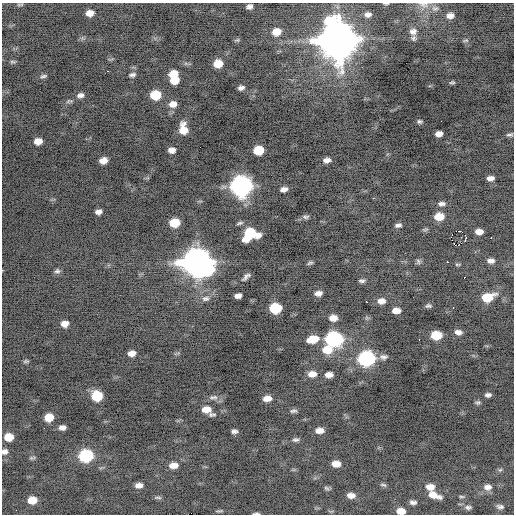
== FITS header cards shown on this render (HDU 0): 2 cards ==
NAXIS1  =                  512 / Axis length
NAXIS2  =                  512 / Axis length

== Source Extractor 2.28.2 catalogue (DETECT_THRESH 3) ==
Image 512 x 512 px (HDU 0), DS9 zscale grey, 1 PNG px = 1 image px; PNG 516 x 516 px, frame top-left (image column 1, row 512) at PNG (2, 3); no overlay
Background -0.637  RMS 0.78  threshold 2.34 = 3 sigma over >= 5 px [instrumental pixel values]
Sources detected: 122; all 122 listed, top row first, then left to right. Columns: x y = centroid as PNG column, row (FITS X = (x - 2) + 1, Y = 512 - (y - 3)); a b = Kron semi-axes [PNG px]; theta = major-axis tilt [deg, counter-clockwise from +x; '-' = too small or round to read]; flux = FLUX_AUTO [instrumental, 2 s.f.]
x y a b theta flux
386 3 5 2 - 59
19 4 7 4 19 62
424 4 13 8 -8 280
249 6 6 4 8 170
435 8 10 4 1 120
90 13 7 6 - 410
368 14 6 4 6 190
450 16 7 5 7 270
413 31 9 7 10 230
276 32 7 6 - 600
414 38 7 6 - 100
237 40 6 5 - 78
337 40 14 13 - 180000
466 40 7 4 6 79
12 62 8 4 -1 84
218 64 8 7 - 820
173 74 8 6 12 730
132 75 8 5 9 140
43 76 10 5 10 120
175 80 8 6 14 820
452 82 8 4 5 86
241 88 6 4 15 180
80 95 8 6 10 190
155 95 8 7 - 1600
173 104 10 8 7 380
419 121 6 4 3 100
183 129 11 7 -83 790
439 134 7 5 9 310
510 135 8 4 7 110
38 141 7 6 - 440
172 150 7 5 2 290
258 150 8 7 - 1500
327 160 7 5 7 290
103 161 7 6 - 380
490 178 7 5 4 260
241 186 10 9 - 24000
284 189 7 4 13 240
441 204 10 6 3 190
98 212 6 5 - 220
439 216 8 6 3 840
305 217 10 6 -2 130
175 223 8 7 - 1400
240 223 9 4 17 110
398 225 7 4 12 150
458 231 4 2 - 5100
479 232 7 5 -5 380
250 234 13 10 22 2500
465 235 2 2 - 900
451 237 3 2 - 69
491 238 2 2 - 500
465 240 3 2 - 120
458 245 2 2 - 2000
418 261 8 5 -74 110
491 261 8 5 -8 240
197 262 13 11 -12 70000
447 262 2 2 - 350
310 263 8 4 18 87
457 264 7 3 0 63
57 271 8 7 - 150
246 277 9 4 43 160
465 277 3 2 - 110
362 281 6 4 4 130
318 293 7 5 6 300
238 296 7 5 10 260
487 297 11 7 14 1500
205 298 11 7 11 240
381 301 9 7 2 340
366 302 3 2 - 500
428 306 7 5 2 120
275 308 8 7 - 2400
453 308 3 2 - 54
396 310 7 5 0 450
333 318 7 6 - 440
65 324 7 6 - 410
458 332 8 6 -7 250
436 335 8 6 -1 1400
313 339 11 7 15 880
334 339 10 8 -3 9800
327 350 12 8 7 880
132 353 7 5 10 340
383 357 11 7 -1 200
366 359 10 8 0 11000
26 361 7 4 1 94
312 374 10 7 1 410
329 375 8 5 0 340
488 395 6 4 4 160
97 396 8 7 - 2200
213 397 13 6 -2 220
267 398 8 5 2 460
477 402 7 5 8 99
206 409 10 7 -6 540
293 411 9 5 10 130
212 414 10 5 10 130
49 417 7 6 - 830
62 427 6 5 - 240
44 428 2 2 - 100
319 430 8 5 3 360
234 431 6 4 2 150
9 437 7 6 - 850
295 440 9 6 -3 140
4 451 7 6 - 200
86 456 9 7 6 5100
32 458 9 4 11 78
336 464 8 5 -3 490
174 465 9 6 3 470
500 470 6 4 41 75
139 485 7 5 1 280
383 485 9 4 -17 95
430 487 8 6 -4 460
488 487 10 7 1 270
326 488 8 5 -27 100
351 495 9 6 -5 340
434 495 11 5 -20 610
158 497 10 4 -1 89
461 497 7 3 -1 66
32 500 7 6 - 790
413 502 6 4 -4 160
500 506 7 4 -7 130
468 507 8 5 2 120
219 511 11 2 7 75
401 511 7 5 -3 540
256 513 6 2 0 89
At the frame edge (FLAGS 8, measured only in part): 5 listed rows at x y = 386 3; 424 4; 4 451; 401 511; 256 513